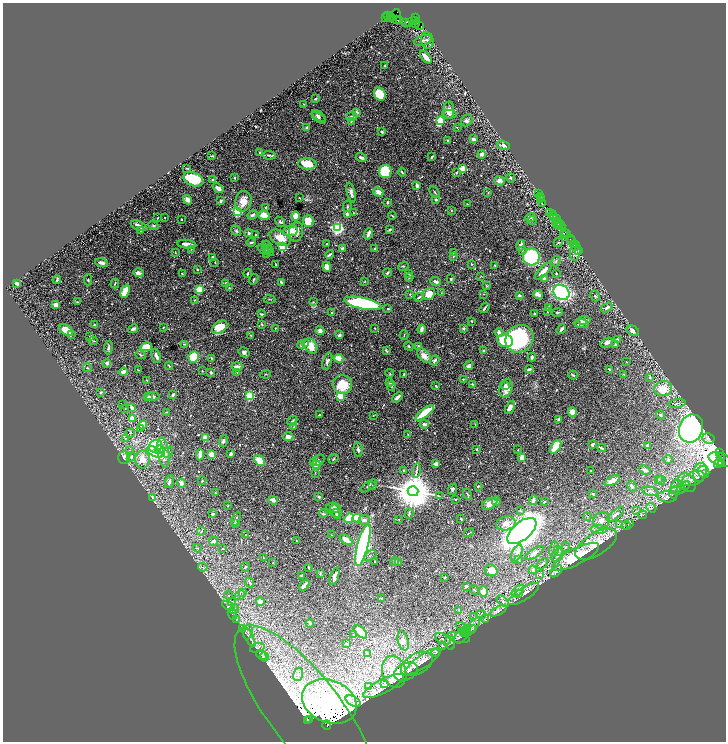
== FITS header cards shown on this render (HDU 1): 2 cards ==
NAXIS1  =                 1447
NAXIS2  =                 1479

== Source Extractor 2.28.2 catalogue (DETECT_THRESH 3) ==
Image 1447 x 1479 px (HDU 1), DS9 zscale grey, zoomed out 1/2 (1 PNG px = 2 x 2 image px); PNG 728 x 744 px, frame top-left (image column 2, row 1478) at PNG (3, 3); each listed source drawn as its Kron ellipse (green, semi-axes under 4 px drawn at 4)
Background 0.988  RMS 0.023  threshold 0.069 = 3 sigma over >= 5 px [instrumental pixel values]
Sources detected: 693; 62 cannot appear on this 1/2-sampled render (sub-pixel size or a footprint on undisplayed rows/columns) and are neither listed nor drawn; of the other 631, the 500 brightest by FLUX_AUTO listed and drawn (131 fainter detections omitted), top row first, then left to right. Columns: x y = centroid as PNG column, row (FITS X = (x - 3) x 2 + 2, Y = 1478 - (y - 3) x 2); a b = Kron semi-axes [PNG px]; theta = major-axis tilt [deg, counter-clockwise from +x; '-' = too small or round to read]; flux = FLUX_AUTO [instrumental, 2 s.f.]
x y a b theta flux
396 13 4 1 - 7.8
388 16 2 2 - 54
390 17 4 2 - 140
385 18 2 1 - 77
392 18 2 1 - 100
416 18 2 2 - 280
397 20 3 2 - 97
400 20 3 1 - 37
414 20 4 2 - 330
406 22 2 2 - 170
409 22 2 1 - 1100
415 24 4 2 - 520
420 25 3 1 - 87
423 40 9 5 17 12
427 41 8 6 -79 12
426 57 8 3 -47 25
384 66 3 3 - 3.5
380 94 7 5 -63 120
315 99 3 2 - 5.7
304 104 3 2 - 3.3
449 110 8 5 87 25
356 112 3 3 - 17
449 114 7 3 -3 7.8
319 116 8 3 -36 8.1
352 116 5 3 - 6
319 118 8 3 -36 7.4
467 120 6 5 - 13
351 121 2 2 - 2.4
440 121 4 3 - 250
306 127 3 3 - 5.9
457 127 3 2 - 2.8
382 132 2 2 - 24
473 139 4 3 - 14
447 140 2 2 - 17
504 145 7 4 -16 13
260 152 2 2 - 5.3
482 154 4 3 - 18
269 155 6 3 -7 7.9
212 156 3 2 - 5
432 157 4 2 - 6.3
361 158 5 3 - 17
307 164 9 5 -3 97
187 168 2 2 - 2.9
463 169 3 3 - 210
385 171 7 6 - 190
402 172 4 2 - 6.9
456 173 3 2 - 5.1
234 178 3 2 - 5.5
511 178 4 3 - 5.9
193 179 10 6 -23 190
212 180 2 2 - 6.6
499 181 5 5 - 15
417 186 3 3 - 15
218 188 6 3 -39 25
351 192 10 4 -76 18
378 192 5 4 - 20
435 192 6 2 -54 5
488 192 3 3 - 2.7
539 193 2 1 - 110
541 196 3 2 - 210
299 198 2 2 - 2.9
542 198 2 2 - 79
436 199 4 3 - 6.5
540 199 3 1 - 39
188 200 5 4 - 21
221 201 3 2 - 11
243 201 10 8 76 58
388 202 3 2 - 5.4
542 203 3 1 - 76
467 204 2 2 - 2.7
347 206 6 2 80 5
266 208 2 2 - 12
451 210 3 3 - 2.7
237 211 4 3 - 450
549 212 4 3 - 930
353 213 3 2 - 2.6
347 214 2 2 - 44
252 215 6 3 23 11
264 215 6 4 -18 47
553 215 4 2 - 540
295 216 5 4 - 34
392 216 4 2 - 3.9
554 216 3 2 - 500
165 217 2 2 - 2.7
530 217 5 2 - 4.3
157 218 3 2 - 3.6
181 219 2 2 - 4
556 219 3 1 - 530
532 220 5 4 - 7.7
308 221 6 5 - 86
280 222 6 3 -46 5.2
557 223 3 2 - 220
559 223 5 2 - 160
139 226 8 3 -23 27
153 226 5 4 - 8.3
559 226 2 2 - 250
561 226 4 1 - 430
337 228 3 3 - 970
389 230 3 3 - 4.1
141 231 2 2 - 3.6
236 231 6 4 -52 9.1
290 231 7 5 8 44
296 232 10 7 79 26
248 233 4 4 - 7.5
564 233 3 1 - 200
368 234 6 2 69 15
567 234 2 2 - 110
256 235 3 2 - 2.6
563 235 2 1 - 200
280 238 11 6 -28 63
570 239 2 1 - 190
571 241 2 1 - 230
251 242 4 2 - 6.9
558 243 4 3 - 2.7
187 244 10 3 -7 22
327 244 2 2 - 4.5
573 244 3 2 - 220
265 245 4 3 - 3.5
521 245 5 3 - 19
267 247 7 2 -74 5.4
282 247 3 3 - 280
575 247 3 1 - 86
191 249 3 3 - 3.9
263 249 6 3 -40 12
342 249 3 3 - 10
375 249 4 2 - 3.4
269 250 6 3 -41 7.2
522 250 4 3 - 6.3
578 250 2 1 - 170
575 251 10 5 84 14
175 253 4 2 - 2.8
453 253 3 2 - 2.7
267 254 4 3 - 3.4
330 255 4 2 - 8.6
453 256 3 3 - 4.8
213 257 4 2 - 7.8
531 257 8 8 - 470
556 261 5 3 - 6.8
215 262 3 2 - 2.8
101 263 6 3 -14 19
276 264 3 1 - 2.8
471 264 2 2 - 2.8
495 265 3 2 - 4.1
403 266 5 3 - 4.1
327 267 5 4 - 31
198 270 3 2 - 3.9
543 271 11 4 46 35
138 273 5 3 - 19
248 273 4 2 - 4.8
387 273 4 3 - 7.5
409 273 4 3 - 4.5
556 273 2 2 - 5.1
182 274 3 2 - 3.6
481 276 4 3 - 3.7
409 277 4 3 - 3.8
254 279 5 3 - 6.8
451 279 3 2 - 4.7
544 279 2 2 - 39
57 280 4 2 - 7.4
88 280 5 3 - 4.8
364 281 3 2 - 2.5
281 282 4 2 - 7.1
436 282 5 3 - 14
17 283 3 2 - 16
115 283 5 2 - 4.1
226 283 3 2 - 9.1
487 286 4 3 - 3.4
229 288 2 2 - 3.9
199 289 3 2 - 200
125 291 7 3 64 110
441 293 3 2 - 2.6
561 293 8 7 - 740
410 294 3 2 - 2.8
429 294 6 5 - 68
483 294 3 2 - 2.6
538 294 5 3 - 19
519 295 3 3 - 7.5
595 296 6 3 -62 6.1
419 297 5 2 - 7.9
269 299 6 2 -6 3.1
194 300 2 2 - 3.1
77 302 3 3 - 3.5
313 302 4 4 - 5.1
363 303 19 5 -12 560
56 305 3 3 - 26
484 308 6 2 54 8.8
549 308 2 2 - 25
607 308 6 3 31 12
388 309 3 2 - 4.2
547 312 3 2 - 2.6
557 312 5 3 - 4.9
332 313 3 2 - 5.7
261 314 3 3 - 4.9
535 314 2 2 - 8.9
584 320 7 3 3 28
472 321 2 2 - 3.1
261 324 4 3 - 4.3
581 324 7 3 0 11
94 325 2 2 - 5.4
163 327 3 2 - 2.7
220 327 8 5 34 100
275 328 2 2 - 2.5
375 328 3 2 - 2.9
133 329 5 2 - 15
421 329 4 3 - 19
463 329 2 2 - 22
561 329 5 3 - 11
66 330 8 4 -33 61
320 331 4 3 - 24
633 331 6 4 -31 18
499 332 4 3 - 22
72 335 4 3 - 4.1
250 335 4 3 - 3.6
339 335 3 3 - 16
404 335 4 2 - 3.2
90 336 4 3 - 5.1
519 339 15 13 40 570
617 340 2 2 - 23
93 341 4 2 - 4.2
505 341 8 6 -13 200
607 343 7 3 26 15
184 344 3 2 - 3.4
306 344 4 3 - 12
615 344 3 2 - 5.9
301 345 4 3 - 7.8
311 346 8 6 -59 56
409 346 5 4 - 8.2
418 346 3 3 - 6.4
146 347 6 3 11 110
108 348 7 3 82 10
386 351 4 2 - 7.5
484 351 3 3 - 7.4
244 352 6 4 -33 11
141 355 5 3 - 4.6
156 356 7 3 -68 17
424 356 9 5 -50 31
194 357 5 5 - 110
532 357 4 3 - 9.2
211 358 4 2 - 8.7
339 358 4 3 - 65
435 360 5 3 - 12
327 361 8 4 70 11
626 362 2 2 - 2.8
107 363 4 4 - 13
169 366 4 2 - 3.9
237 366 5 2 - 16
469 366 4 3 - 24
87 368 4 3 - 3.8
529 369 4 3 - 10
609 369 3 2 - 4.5
138 370 3 2 - 2.7
202 371 2 2 - 2.9
123 372 4 3 - 20
237 372 2 2 - 2.7
211 373 3 3 - 9.2
390 373 4 2 - 2.9
266 374 5 2 - 3.6
404 374 3 1 - 3.3
624 374 4 2 - 3.1
573 375 5 2 - 6.2
650 377 4 4 - 7
463 379 3 3 - 4.1
147 380 3 2 - 2.9
390 383 3 3 - 5.9
472 384 3 3 - 4.6
342 385 10 9 - 110
505 385 3 3 - 8.9
391 386 5 3 - 5.6
436 386 4 3 - 5.2
506 388 9 6 73 43
663 389 9 7 10 100
101 392 4 3 - 5.2
173 395 4 3 - 9.5
153 396 6 3 6 9.8
250 396 3 3 - 280
340 396 3 3 - 200
149 397 5 4 - 8.5
398 397 6 3 44 17
677 403 9 3 8 10
122 405 2 2 - 2.7
125 408 3 3 - 3.3
132 408 4 3 - 19
510 408 7 4 66 22
166 412 3 2 - 2.5
572 412 5 4 - 63
425 413 11 3 37 190
319 415 3 2 - 4.9
373 415 2 2 - 3
660 415 5 3 - 8.5
132 418 4 3 - 41
558 419 3 3 - 6.5
292 421 5 2 - 4.4
424 424 4 3 - 15
475 424 2 1 - 2.5
142 425 5 3 - 43
294 426 3 2 - 2.4
141 429 2 1 - 40
691 429 14 12 71 1300
130 433 4 2 - 3.6
408 434 3 3 - 3.2
288 437 5 4 - 20
205 438 4 4 - 42
708 438 6 5 - 9.1
125 439 3 3 - 4.2
223 441 6 3 72 10
592 445 3 3 - 11
648 445 3 2 - 14
155 446 7 6 - 380
556 447 7 4 55 120
602 448 4 2 - 11
159 449 5 3 - 41
476 449 2 2 - 5.1
130 450 4 3 - 6.1
358 450 7 4 -79 13
518 450 2 2 - 2.6
155 452 9 4 -29 670
163 452 15 6 -81 63
168 452 6 3 63 7.6
720 453 3 2 - 480
200 454 6 3 84 35
231 454 3 2 - 14
212 455 4 3 - 55
124 457 6 6 - 23
131 457 5 3 - 11
522 457 3 3 - 37
721 457 2 1 - 570
143 459 9 7 88 49
333 459 5 2 - 4.3
668 459 4 4 - 7.2
259 460 6 4 -46 71
319 460 6 5 - 5.6
721 460 12 6 -20 3400
721 462 2 1 - 180
314 463 3 3 - 30
436 463 2 2 - 40
719 463 5 2 - 630
316 465 4 3 - 70
404 470 3 3 - 4.1
416 470 7 3 77 9.2
645 470 6 3 -24 13
591 471 2 2 - 2.7
700 472 9 7 76 28
704 472 6 5 - 12
315 473 3 2 - 2.5
658 479 4 3 - 4.7
693 479 12 7 22 32
661 480 4 3 - 6.5
169 481 7 3 75 14
202 481 4 3 - 3.4
612 481 8 4 28 36
181 483 4 3 - 29
687 483 10 8 -50 32
373 485 4 3 - 4.1
369 486 9 3 37 7.1
478 486 3 2 - 6.3
632 486 5 4 - 10
676 486 7 5 64 19
683 487 8 2 38 5
452 489 6 3 69 7.8
678 490 8 4 5 9.6
413 491 5 5 - 18000
650 491 8 4 -12 13
215 493 2 2 - 5
674 493 6 4 76 7
467 494 6 2 -63 3.9
593 494 3 3 - 4.3
439 496 3 2 - 2.7
319 497 3 2 - 7.3
667 497 10 5 -3 17
152 498 3 2 - 2.6
455 499 3 2 - 3
273 500 4 3 - 28
533 500 5 3 - 23
496 501 4 3 - 15
544 502 4 2 - 3.3
490 504 8 5 26 40
228 506 2 2 - 2.4
334 508 7 5 -4 11
651 508 5 2 - 4
520 510 4 3 - 4.9
336 511 7 5 -64 12
637 511 4 3 - 5.2
409 513 5 2 - 5.1
212 514 3 2 - 9
323 514 4 3 - 8.8
337 514 5 3 - 7.6
615 514 10 4 39 22
643 515 4 3 - 4
587 516 3 2 - 2.6
349 518 5 3 - 83
357 518 4 3 - 97
236 519 7 2 68 6.3
461 519 2 2 - 4
364 520 5 4 - 16
399 520 2 2 - 2.4
601 520 8 8 - 26
236 523 2 2 - 18
506 523 10 7 12 30
630 523 3 2 - 2.6
619 525 3 2 - 3
626 526 5 3 - 5.1
599 529 8 3 -3 12
201 531 4 3 - 4.4
522 531 17 9 40 3700
469 532 5 2 - 2.8
246 535 2 2 - 2.8
331 535 2 2 - 4.2
346 540 7 3 -35 44
213 541 5 3 - 14
297 541 3 2 - 2.6
596 544 23 11 32 84
363 545 21 5 75 950
566 547 5 4 - 7.7
197 548 4 3 - 4.3
223 549 2 2 - 2.5
554 549 7 4 77 15
559 551 5 4 - 9.6
517 553 9 5 67 22
534 553 11 4 34 14
370 555 7 2 36 3.6
557 555 7 5 58 18
575 557 26 8 27 250
263 558 2 2 - 3
519 560 3 3 - 4.5
375 561 2 2 - 2.5
395 561 4 3 - 10
273 563 2 2 - 2.4
398 563 3 2 - 2.7
542 564 7 3 48 7.2
203 567 4 2 - 4.4
245 567 5 3 - 5.3
309 567 3 1 - 4.6
491 570 6 5 - 41
533 570 4 3 - 11
556 571 7 4 45 13
320 573 3 2 - 2.5
539 575 4 3 - 4.5
302 576 3 2 - 9.7
334 576 9 3 71 26
445 577 3 3 - 2.5
250 582 5 3 - 6.9
304 585 6 2 50 13
466 586 3 3 - 5.4
475 590 5 2 - 2.9
483 591 5 5 - 38
518 591 7 3 40 11
243 592 4 3 - 3.7
518 593 3 2 - 2.7
523 594 18 6 33 28
229 595 4 2 - 3.2
240 595 5 3 - 6.8
381 598 3 3 - 3
503 601 7 3 -44 9.2
232 602 4 2 - 3.3
260 602 4 4 - 29
229 606 7 3 -25 9.1
235 609 5 1 - 2.9
458 610 3 3 - 2.9
498 611 9 3 27 9.7
232 614 6 1 -65 3.6
481 614 5 3 - 5.1
474 617 3 2 - 2.6
485 618 4 2 - 4.4
237 619 3 2 - 3.1
310 623 4 3 - 8.3
472 626 11 4 49 20
242 628 4 3 - 4.5
462 628 7 2 -43 6.1
466 630 6 3 36 7.9
469 631 8 2 29 8.2
248 632 8 3 77 9.8
360 632 8 4 -44 74
354 634 2 2 - 5.1
462 635 9 5 52 18
249 637 11 3 -62 16
459 638 11 5 -13 17
443 639 8 5 -24 18
403 641 10 5 -74 19
450 643 7 5 -81 13
347 644 3 3 - 6.8
442 646 3 3 - 3.3
257 648 7 4 18 8.3
367 653 3 3 - 3.9
436 653 4 3 - 4
261 655 6 1 -34 2.8
264 657 5 3 - 7.9
423 661 21 6 35 45
417 664 17 10 29 53
394 672 16 12 -76 130
406 672 12 8 24 27
298 674 7 5 74 13
384 683 3 3 - 5.6
369 686 3 2 - 7.4
383 686 23 7 27 32
353 701 8 4 -30 18
329 702 28 21 -23 640
305 711 104 36 -52 370
310 720 2 1 - 39
307 721 4 2 - 100
327 725 5 3 - 1000
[131 fainter detections neither listed nor drawn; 62 sub-pixel or undisplayed-footprint detections neither listed nor drawn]